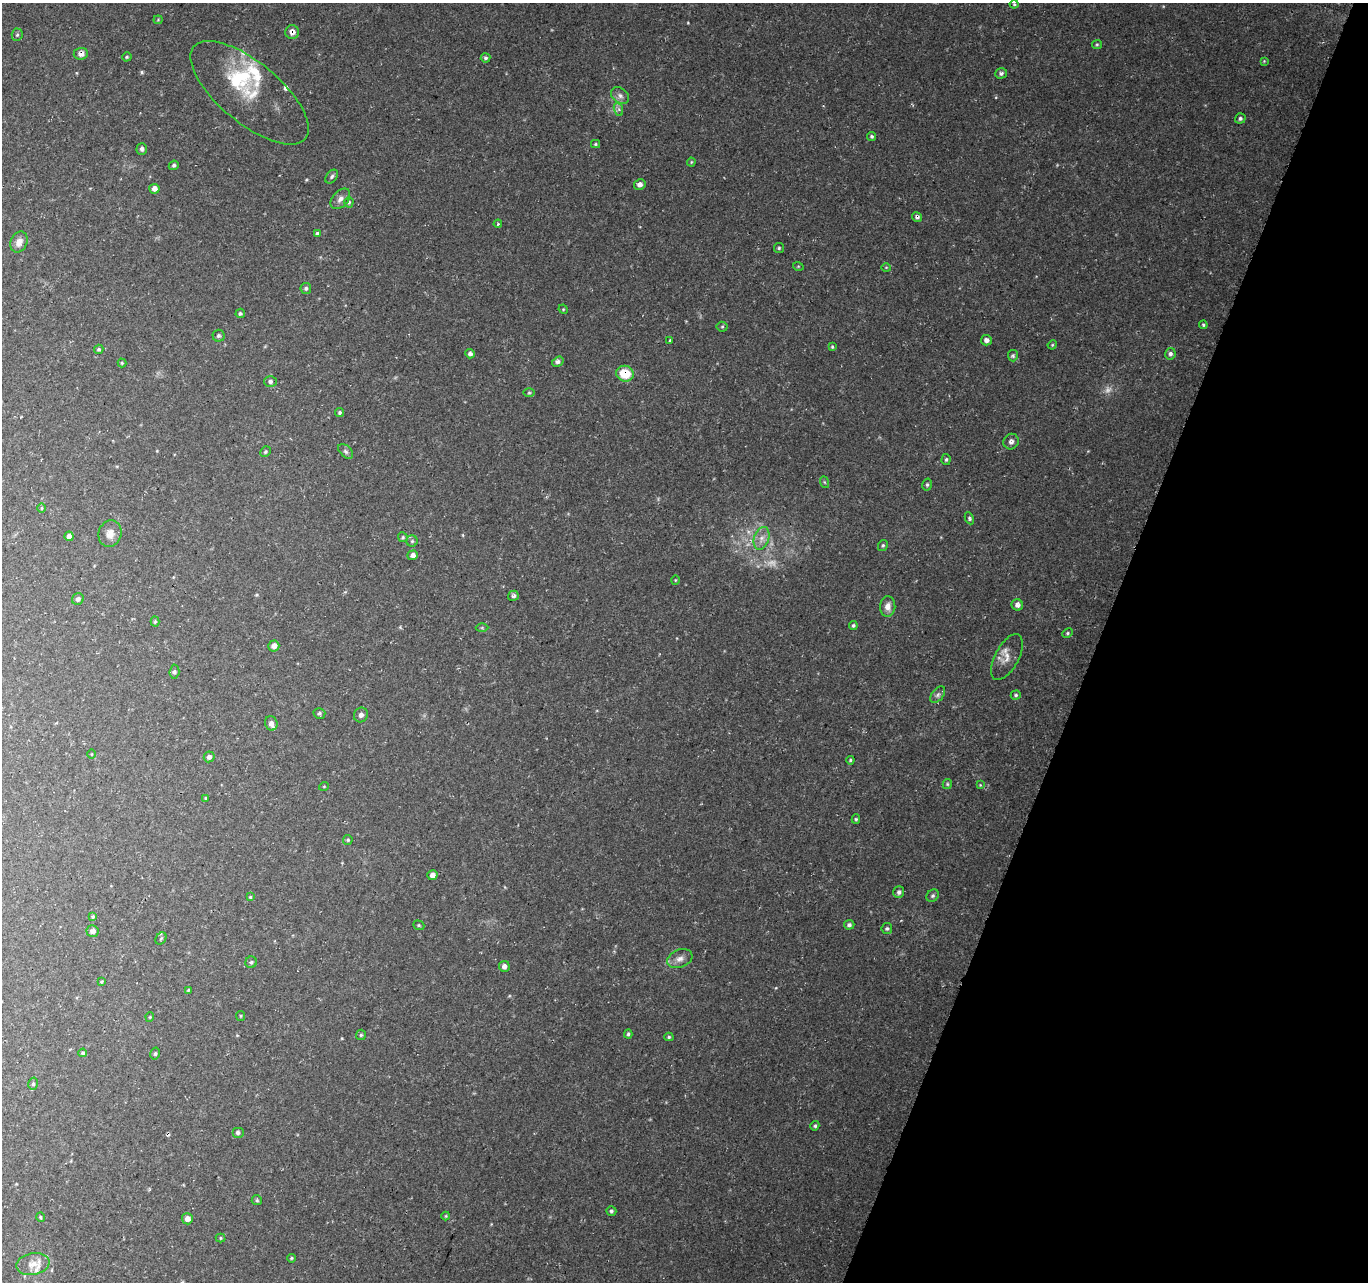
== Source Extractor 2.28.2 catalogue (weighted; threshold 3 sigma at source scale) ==
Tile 8 of 4 x 4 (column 4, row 2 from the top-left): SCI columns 4111-5476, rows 2807-4086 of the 5498 x 5677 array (HDU 1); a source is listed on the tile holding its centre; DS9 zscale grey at full resolution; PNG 1370 x 1284 px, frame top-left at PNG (2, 3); each listed source drawn as its Kron ellipse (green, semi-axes under 4 px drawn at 4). Shown black and unused: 20% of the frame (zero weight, under 3 of 4 exposures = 3% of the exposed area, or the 3 px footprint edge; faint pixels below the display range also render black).
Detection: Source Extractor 2.28.2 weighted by HDU 2 'WHT'; one run over the whole footprint, this tile lists its part. Background 0.0705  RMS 0.0046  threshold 0.0207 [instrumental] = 3 sigma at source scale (4.5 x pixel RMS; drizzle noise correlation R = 1.50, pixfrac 1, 0.0396/0.0396 arcsec/px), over >= 5 px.
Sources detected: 137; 4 too faint to see at this stretch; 1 inside a brighter object's white glare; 1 cosmic-ray / hot-pixel residue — neither listed nor drawn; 6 inside a brighter listed object's ellipse — not listed separately; the other 125 listed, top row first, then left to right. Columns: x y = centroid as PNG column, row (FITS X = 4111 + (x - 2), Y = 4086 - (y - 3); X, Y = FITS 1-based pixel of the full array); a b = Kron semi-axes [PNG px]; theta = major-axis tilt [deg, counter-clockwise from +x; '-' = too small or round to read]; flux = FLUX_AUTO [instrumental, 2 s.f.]
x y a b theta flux
1014 4 4 4 - 0.51
158 20 4 4 - 0.43
292 32 7 7 - 2.8
17 35 6 5 - 0.8
1097 44 5 4 - 0.57
81 54 7 6 - 2.6
127 57 5 4 - 0.62
485 58 5 4 - 0.86
1264 61 4 4 - 0.4
1001 73 6 5 - 1.2
250 93 72 30 -40 23
620 96 10 7 -39 1.9
618 109 7 4 -70 1.1
1240 118 5 5 - 1.1
871 136 4 4 - 0.79
595 144 4 4 - 0.52
142 149 6 5 - 1.1
691 162 4 4 - 0.46
174 165 5 4 - 0.77
332 176 8 5 51 0.94
640 184 6 5 - 1.9
154 189 5 5 - 2.1
340 199 12 7 49 2.3
349 202 5 4 - 0.64
917 217 5 4 - 1.1
498 224 4 3 - 0.55
317 234 4 4 - 0.81
19 242 11 8 65 3.3
779 248 5 5 - 0.66
798 266 5 3 - 0.39
886 267 5 3 - 0.38
306 288 5 5 - 0.98
563 309 5 4 - 0.43
240 313 5 5 - 0.78
1203 325 4 3 - 0.58
722 327 5 5 - 0.67
219 336 6 6 - 0.9
670 340 3 3 - 0.48
986 340 5 5 - 1.6
1052 345 5 3 - 0.46
832 347 4 3 - 0.55
99 349 5 4 - 0.76
470 354 4 4 - 1.3
1170 354 6 5 - 1.3
1013 356 5 5 - 0.85
558 362 6 4 32 1.4
122 363 4 4 - 0.52
625 374 9 7 -16 11
270 381 6 5 - 1.2
529 393 6 4 1 0.54
340 413 4 4 - 0.77
1011 442 8 7 - 1.7
346 451 9 5 -45 1.1
265 452 5 5 - 0.74
946 460 5 4 - 0.81
824 482 6 4 -70 0.56
927 485 6 4 75 0.76
41 508 5 3 - 0.54
969 518 6 4 -63 0.76
110 534 13 11 74 3.8
69 536 5 4 - 2.3
403 537 5 4 - 0.59
761 538 12 7 70 3
412 541 5 5 - 0.67
883 545 6 4 59 0.69
413 555 5 4 - 1.6
675 580 4 4 - 0.42
513 596 5 5 - 1.2
78 599 6 5 - 1.5
1017 605 6 5 - 1.8
888 607 10 7 88 3.6
155 621 5 4 - 0.59
853 626 4 4 - 0.75
482 628 6 4 0 0.62
1067 633 5 4 - 0.67
274 646 5 5 - 2.6
1007 657 25 11 62 5.1
174 672 7 5 86 1
938 695 9 5 52 1.4
1016 695 5 4 - 0.7
319 713 6 5 - 0.87
361 715 7 6 - 1.5
271 723 7 6 - 1.9
92 754 5 3 - 0.36
209 757 5 5 - 1.5
850 760 4 3 - 0.57
947 784 5 4 - 0.57
980 785 4 4 - 0.42
324 786 5 3 - 0.34
206 798 4 3 - 0.45
856 819 5 4 - 0.65
348 840 5 4 - 0.69
432 875 5 5 - 2.2
899 892 6 5 - 1.3
933 896 7 5 44 0.99
250 897 4 4 - 0.51
93 917 4 4 - 0.6
419 925 6 4 -21 0.66
849 925 5 5 - 1.1
887 928 5 5 - 0.96
92 931 6 6 - 1.8
161 938 6 5 - 0.78
680 959 13 9 20 2.8
251 962 6 5 - 0.79
504 966 5 5 - 2
102 982 4 3 - 0.5
188 990 4 3 - 0.43
241 1016 5 4 - 0.57
150 1017 4 4 - 0.51
628 1034 4 4 - 0.72
361 1035 5 5 - 0.68
669 1037 4 4 - 0.67
83 1053 4 4 - 0.72
155 1054 6 4 74 0.77
33 1084 6 5 - 0.92
815 1126 5 4 - 0.8
238 1132 6 5 - 1.1
257 1200 5 5 - 0.63
611 1211 5 5 - 0.88
446 1216 4 4 - 0.48
40 1217 5 3 - 0.53
187 1219 5 5 - 2.5
220 1238 5 4 - 0.52
291 1258 4 3 - 0.51
33 1264 16 11 11 5.1
Overlapping masked pixels (flux is a lower limit): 4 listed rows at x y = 292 32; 81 54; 917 217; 625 374